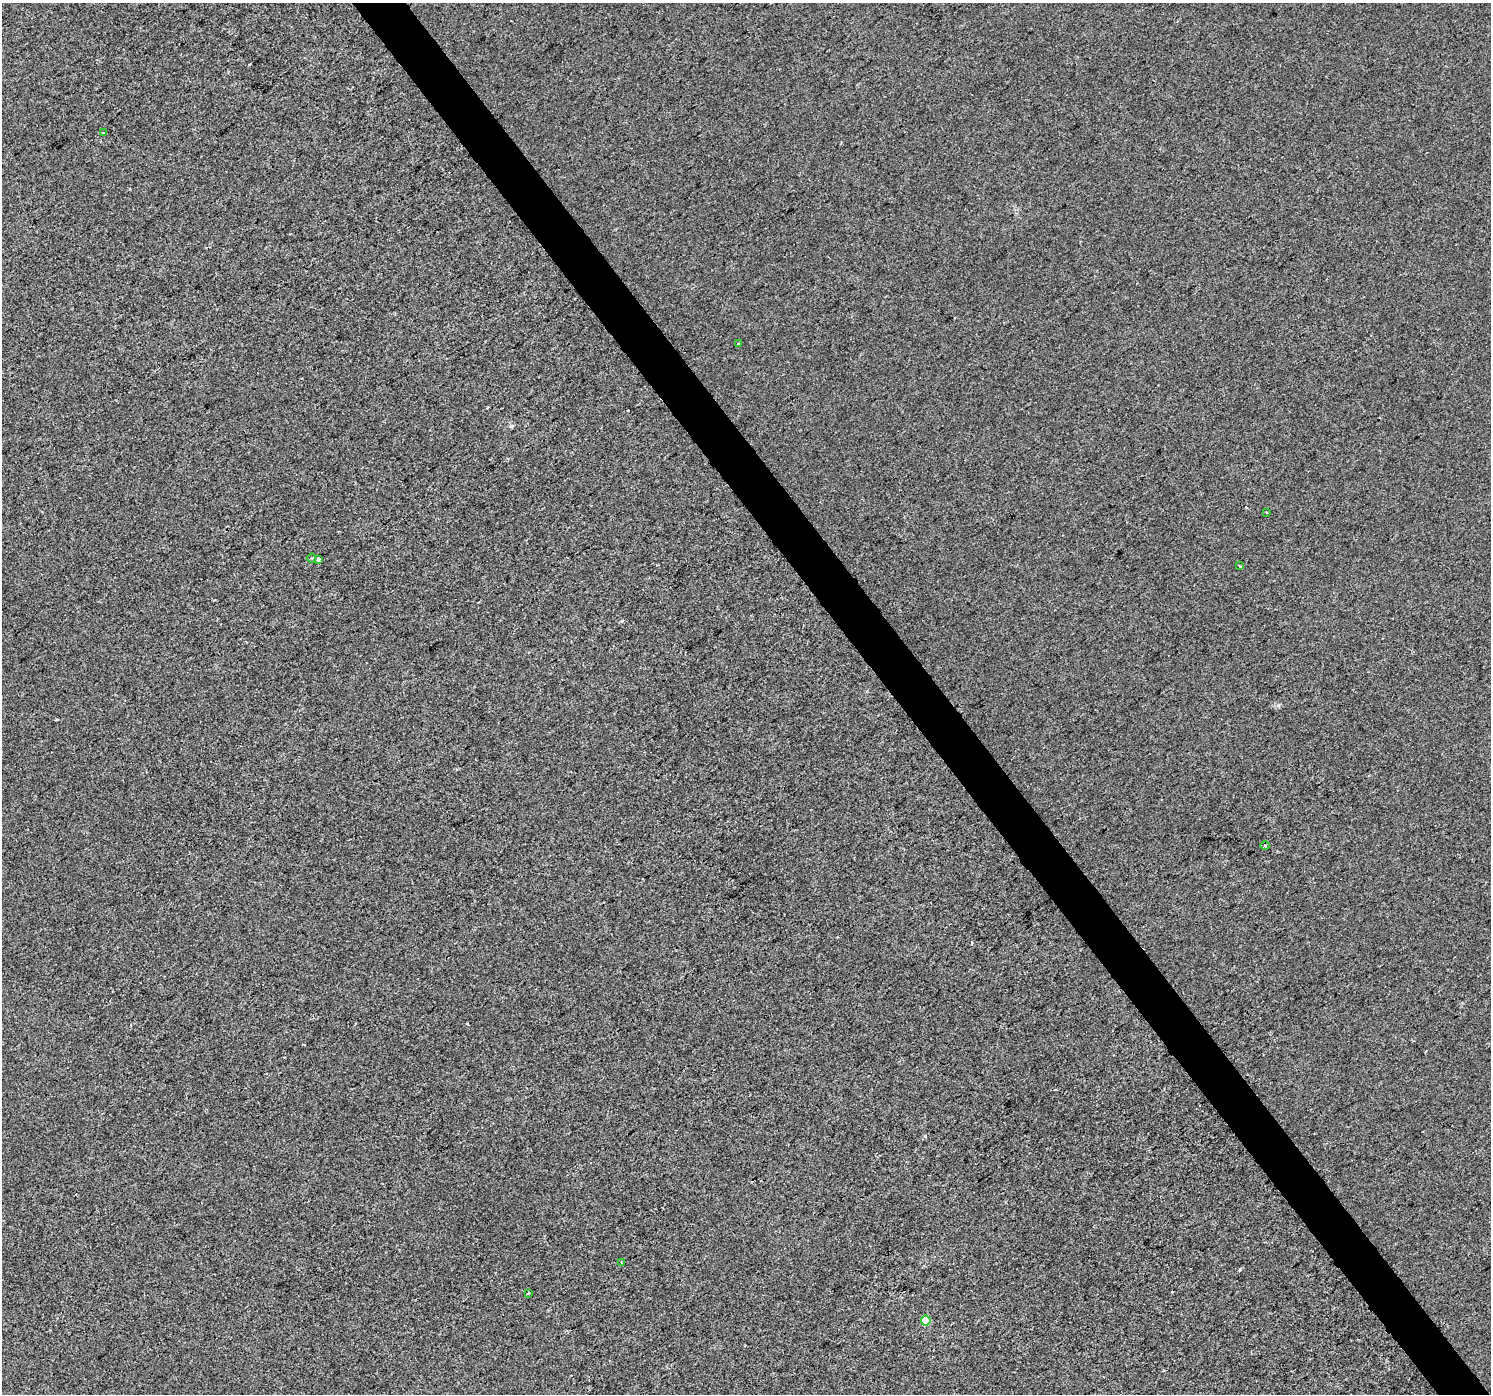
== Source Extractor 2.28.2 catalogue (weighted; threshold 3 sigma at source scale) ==
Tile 6 of 4 x 4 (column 2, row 2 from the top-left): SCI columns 1492-2980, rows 2977-4368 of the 5957 x 5889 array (HDU 1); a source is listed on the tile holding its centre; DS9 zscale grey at full resolution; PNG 1493 x 1396 px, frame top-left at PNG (2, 3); each listed source drawn as its Kron ellipse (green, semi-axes under 4 px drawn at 4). Shown black and unused: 4% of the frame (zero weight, under 2 of 3 exposures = <1% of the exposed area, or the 3 px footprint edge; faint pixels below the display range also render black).
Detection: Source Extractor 2.28.2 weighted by HDU 2 'WHT'; one run over the whole footprint, this tile lists its part. Background -2.38e-04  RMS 0.0056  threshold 0.0251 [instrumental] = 3 sigma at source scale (4.5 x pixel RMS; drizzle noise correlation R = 1.50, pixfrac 1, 0.0396/0.0396 arcsec/px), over >= 5 px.
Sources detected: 10; all 10 listed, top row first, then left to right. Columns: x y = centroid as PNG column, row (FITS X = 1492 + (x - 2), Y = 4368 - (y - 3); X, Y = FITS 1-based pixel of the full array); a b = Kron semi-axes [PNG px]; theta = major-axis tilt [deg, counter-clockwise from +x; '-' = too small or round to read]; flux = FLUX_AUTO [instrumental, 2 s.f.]
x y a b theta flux
103 132 3 2 - 0.81
738 343 3 2 - 0.43
1266 512 3 2 - 0.57
311 558 4 3 - 0.93
318 559 3 3 - 3.2
1240 566 4 2 - 0.65
1265 845 4 3 - 0.6
621 1263 4 2 - 0.51
528 1293 3 2 - 0.75
926 1321 5 5 - 17
Unlisted compact peaks at least as high as the median listed source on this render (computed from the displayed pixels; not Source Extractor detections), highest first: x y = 1240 1269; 622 621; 925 1136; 511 426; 1278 705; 467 1024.